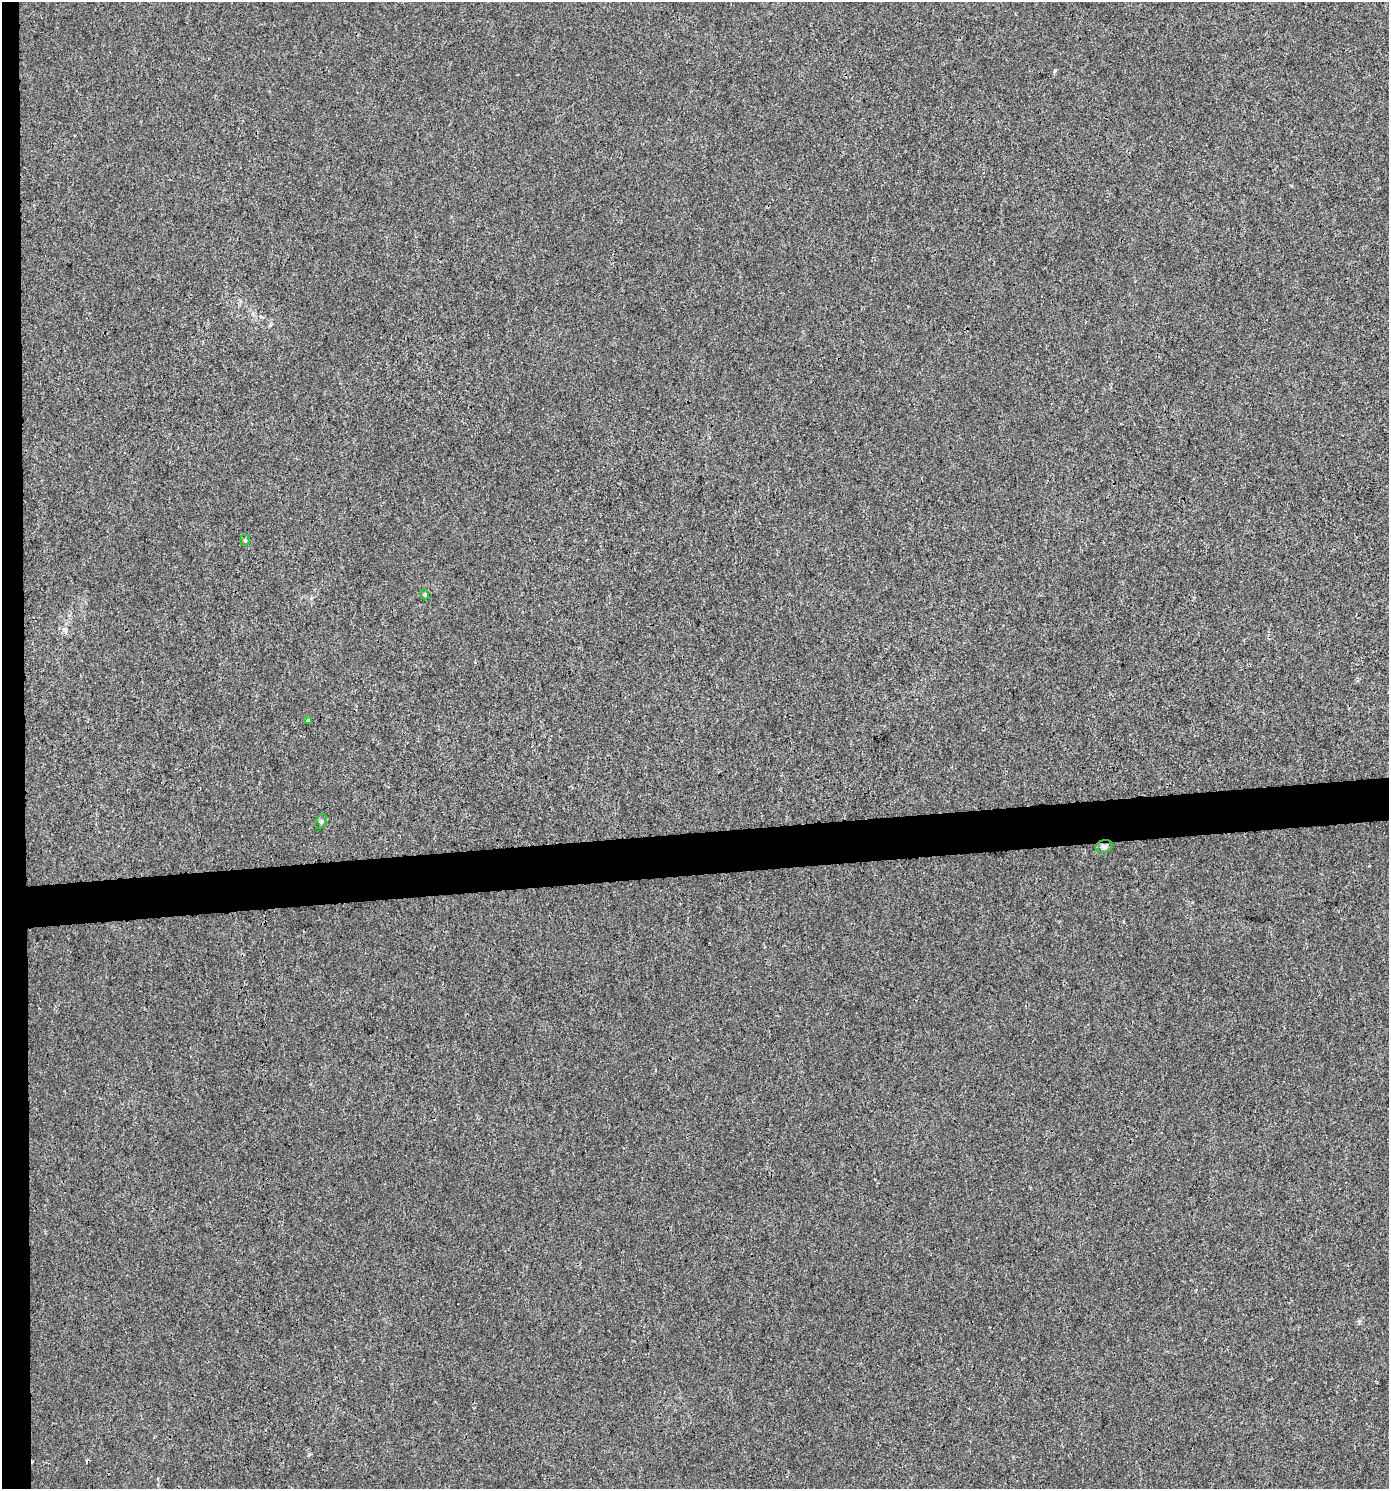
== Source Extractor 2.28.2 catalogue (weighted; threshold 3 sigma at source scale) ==
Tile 4 of 3 x 3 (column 1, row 2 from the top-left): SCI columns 44-1430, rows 1488-2974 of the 4206 x 4461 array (HDU 1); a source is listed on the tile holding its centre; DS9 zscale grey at full resolution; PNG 1391 x 1491 px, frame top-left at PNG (2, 2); each listed source drawn as its Kron ellipse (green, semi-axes under 4 px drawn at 4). Shown black and unused: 4% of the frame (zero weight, under 3 of 4 exposures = <1% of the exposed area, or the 3 px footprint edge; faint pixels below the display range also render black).
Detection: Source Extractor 2.28.2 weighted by HDU 2 'WHT'; one run over the whole footprint, this tile lists its part. Background 0.00179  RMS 0.0027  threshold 0.012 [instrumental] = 3 sigma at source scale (4.5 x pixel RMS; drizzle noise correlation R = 1.50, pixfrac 1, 0.0396/0.0396 arcsec/px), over >= 5 px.
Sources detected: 5; all 5 listed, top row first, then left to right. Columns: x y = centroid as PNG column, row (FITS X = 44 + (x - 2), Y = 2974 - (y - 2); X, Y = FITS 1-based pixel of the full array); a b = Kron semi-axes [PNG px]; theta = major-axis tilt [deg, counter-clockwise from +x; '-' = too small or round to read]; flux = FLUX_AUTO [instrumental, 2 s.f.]
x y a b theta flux
245 540 5 5 - 0.33
425 594 5 4 - 0.37
308 720 4 3 - 0.51
321 822 8 5 62 0.49
1104 846 9 6 15 0.73